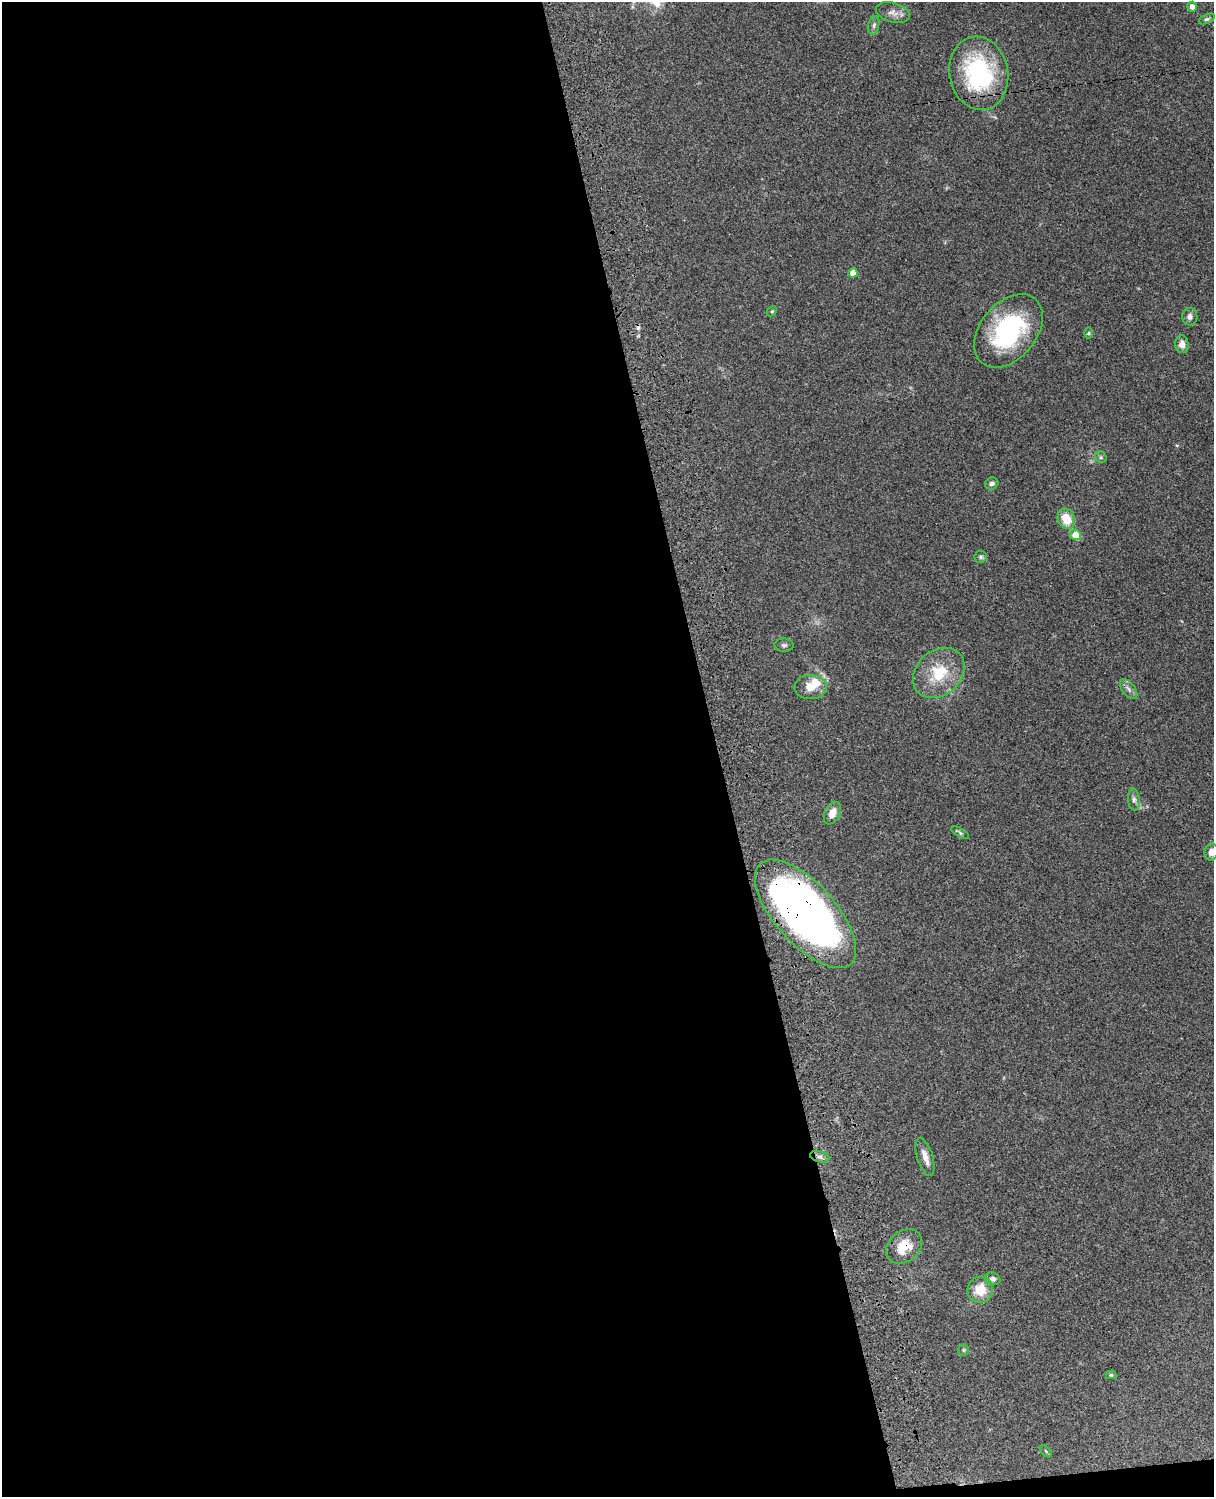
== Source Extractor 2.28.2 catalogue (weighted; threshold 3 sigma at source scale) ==
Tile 9 of 4 x 3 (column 1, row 3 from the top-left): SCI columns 121-1332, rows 277-1771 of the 5087 x 4925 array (HDU 1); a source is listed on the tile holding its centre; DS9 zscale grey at full resolution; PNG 1216 x 1499 px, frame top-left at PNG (2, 2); each listed source drawn as its Kron ellipse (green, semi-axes under 4 px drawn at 4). Shown black and unused: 60% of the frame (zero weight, under 3 of 4 exposures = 6% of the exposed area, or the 3 px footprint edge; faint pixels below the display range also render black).
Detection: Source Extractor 2.28.2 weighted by HDU 2 'WHT'; one run over the whole footprint, this tile lists its part. Background 0.0774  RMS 0.0059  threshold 0.0264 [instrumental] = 3 sigma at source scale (4.5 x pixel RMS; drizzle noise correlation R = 1.50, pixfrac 1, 0.05/0.05 arcsec/px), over >= 5 px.
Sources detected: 35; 1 inside a brighter object's white glare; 1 cosmic-ray / hot-pixel residue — neither listed nor drawn; the other 33 listed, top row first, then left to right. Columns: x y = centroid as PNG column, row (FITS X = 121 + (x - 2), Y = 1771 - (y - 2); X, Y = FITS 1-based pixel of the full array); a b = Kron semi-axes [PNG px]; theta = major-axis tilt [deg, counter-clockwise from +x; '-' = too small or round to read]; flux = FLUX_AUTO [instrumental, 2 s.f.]
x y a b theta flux
1192 7 5 5 - 3.2
893 12 17 9 -16 4.2
1207 19 8 4 24 1.1
874 25 9 5 76 1.7
979 73 37 29 -79 68
853 273 5 4 - 6.1
772 311 6 4 44 0.68
1190 317 9 7 88 2.2
1008 331 42 28 50 67
1089 333 6 4 89 0.72
1182 344 9 6 -86 3.8
1101 457 6 5 - 1
992 483 7 6 - 1.9
1066 519 10 8 -70 11
1076 535 5 5 - 11
981 557 6 6 - 1.2
784 645 9 6 -2 1.5
939 673 28 22 42 22
810 687 16 12 3 7.8
1129 689 12 6 -52 2.3
1134 799 11 6 -85 1.9
832 813 12 7 65 5.4
960 833 10 4 -32 1.1
1211 852 8 6 81 4.2
806 914 67 30 -48 370
820 1157 10 5 -13 2.2
925 1157 20 7 -73 4.8
904 1246 20 15 40 13
993 1279 8 6 -17 2
980 1290 13 12 - 11
964 1350 6 5 - 0.9
1111 1375 5 4 - 0.91
1046 1451 7 3 -45 0.65
Overlapping masked pixels (flux is a lower limit): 2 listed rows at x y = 806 914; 904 1246
Isophote crosses this tile's border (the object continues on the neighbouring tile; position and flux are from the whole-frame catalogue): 1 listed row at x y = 1211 852